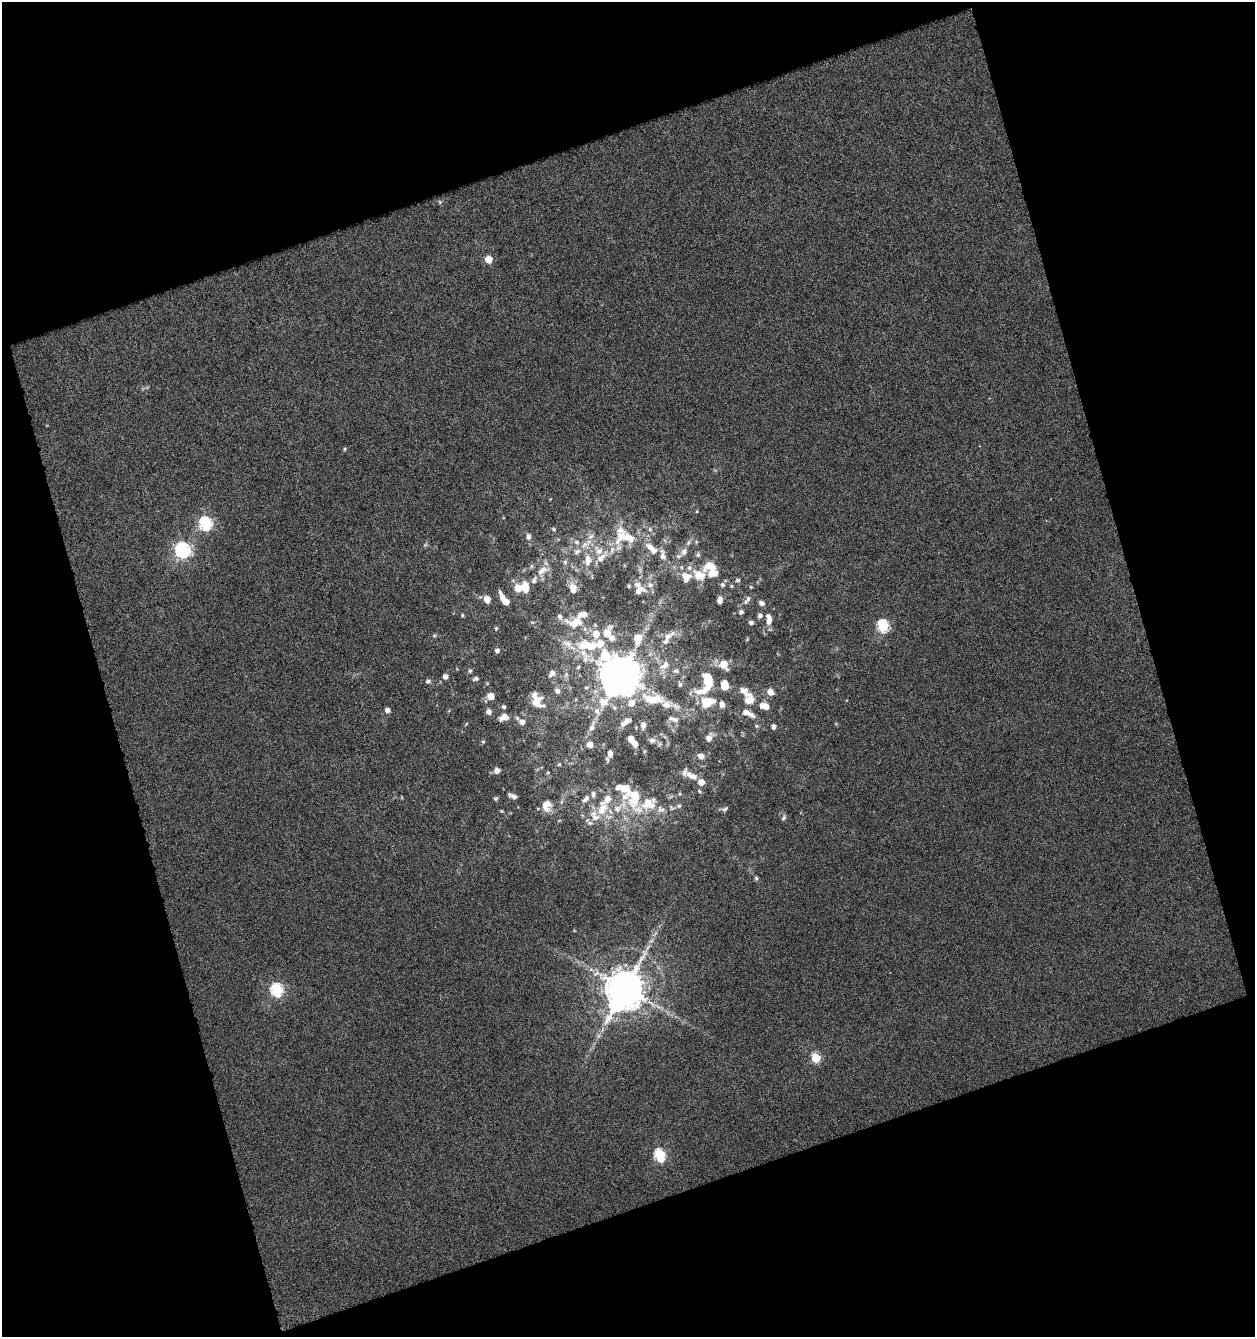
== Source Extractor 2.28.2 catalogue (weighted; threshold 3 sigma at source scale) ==
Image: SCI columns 25-1277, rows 1-1335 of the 1297 x 1335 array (HDU 1 of 3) = the unmasked area's bounding box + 8 px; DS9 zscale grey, full resolution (1 PNG px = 1 image px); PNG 1257 x 1339 px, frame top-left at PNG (2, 2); no overlay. Shown black and unused: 38% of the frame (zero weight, under 4 of 8 exposures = <1% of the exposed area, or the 3 px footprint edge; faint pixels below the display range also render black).
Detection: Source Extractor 2.28.2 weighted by HDU 2 'WHT'. Background 0.0034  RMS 0.0019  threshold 0.00777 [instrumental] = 3 sigma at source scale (4.09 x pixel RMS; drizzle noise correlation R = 1.36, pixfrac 0.8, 0.0396/0.0396 arcsec/px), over >= 5 px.
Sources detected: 149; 2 too faint to see at this stretch — not listed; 35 inside a brighter listed object's ellipse — not listed separately; the other 112 listed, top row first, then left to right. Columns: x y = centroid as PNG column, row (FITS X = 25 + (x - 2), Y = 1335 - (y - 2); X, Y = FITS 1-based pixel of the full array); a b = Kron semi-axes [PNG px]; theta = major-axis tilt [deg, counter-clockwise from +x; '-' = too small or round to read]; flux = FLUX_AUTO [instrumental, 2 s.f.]
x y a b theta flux
440 202 6 4 -88 0.23
488 259 5 5 - 3.5
345 449 5 4 - 0.23
206 524 6 6 - 24
554 529 6 4 -42 0.28
625 536 34 22 -18 6.6
528 537 9 6 88 0.67
577 542 8 6 -2 0.53
688 543 8 6 59 0.54
585 544 11 7 33 1
183 550 7 6 - 41
599 551 12 11 - 1.8
684 552 10 8 74 0.82
698 555 6 6 - 0.37
663 556 15 7 -78 1.3
588 560 15 9 87 1.7
565 562 6 5 - 0.36
710 566 14 9 0 2.5
542 570 18 9 37 1.8
699 575 14 12 1 3
738 580 5 5 - 0.4
723 585 6 6 - 0.39
628 586 4 4 - 0.21
525 587 10 6 -86 2.6
751 587 5 3 - 0.16
518 588 8 7 - 2.3
573 588 12 8 -78 1.6
639 590 13 9 20 1.4
487 599 7 6 - 1.6
748 599 9 6 63 0.56
720 600 6 5 - 0.79
506 601 7 5 -21 1.5
761 603 5 5 - 0.79
741 612 5 5 - 0.45
462 615 4 4 - 0.22
760 615 6 5 - 0.57
769 620 13 6 -86 1.5
751 622 5 4 - 0.48
575 623 24 14 5 3.7
883 626 6 6 - 19
496 628 5 4 - 0.21
607 633 14 9 60 2.4
434 636 6 4 0 0.24
668 636 13 8 38 1.2
638 638 10 7 82 3.3
590 646 35 13 -4 7.4
497 650 5 4 - 0.63
724 664 10 8 -68 2.5
664 665 14 9 41 1.6
470 671 6 5 - 0.3
676 671 8 6 -10 0.43
552 673 9 6 51 0.77
620 674 13 13 - 680
445 676 5 5 - 0.86
476 679 7 4 20 0.42
428 681 6 5 - 0.42
707 682 28 13 68 8.2
680 684 7 5 -89 0.33
724 685 8 6 -83 2.6
557 691 7 6 - 0.63
745 692 21 9 -39 1.7
770 692 8 7 - 1.1
491 696 6 6 - 1.4
653 699 19 10 17 3.1
537 700 18 10 -65 2.5
749 700 10 7 3 2
486 701 6 4 -71 0.26
631 703 10 9 - 1.5
722 704 7 6 - 0.85
666 705 25 12 -43 2.7
764 706 9 6 -14 2.2
504 707 5 4 - 0.29
387 710 5 5 - 0.79
489 712 6 5 - 0.78
748 713 16 6 -24 1.3
504 717 10 7 21 1.4
627 721 10 7 22 0.71
522 722 6 6 - 0.97
643 725 8 6 -89 0.8
756 726 6 5 - 0.25
773 726 5 4 - 0.73
592 727 17 7 73 1.2
709 738 8 6 68 1.1
631 739 6 5 - 1.4
652 740 9 7 1 0.54
483 742 5 5 - 0.24
590 744 6 6 - 1.3
635 744 6 5 - 1
610 753 7 5 89 1
701 756 7 6 - 0.94
559 764 5 4 - 0.18
497 770 6 5 - 1
548 772 5 3 - 0.17
692 776 19 8 -23 1.9
513 796 11 5 -25 0.65
635 797 32 18 -82 6.5
496 798 6 5 - 0.29
586 799 11 6 48 0.73
679 806 6 6 - 0.41
545 807 14 13 - 1.9
602 809 22 13 57 3.5
617 809 17 10 42 2.5
661 809 12 8 -29 1.1
725 809 9 6 34 0.45
502 811 5 3 - 0.16
784 817 8 5 61 0.36
756 878 5 5 - 0.27
648 947 9 4 55 0.46
625 988 12 10 66 620
277 990 6 6 - 22
816 1058 5 5 - 7.9
660 1155 7 5 -75 17